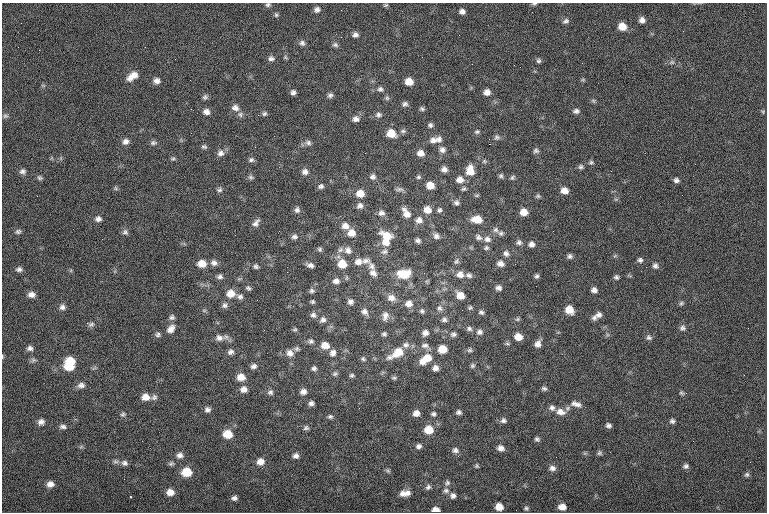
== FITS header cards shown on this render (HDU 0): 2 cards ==
NAXIS1  =                  765
NAXIS2  =                  510

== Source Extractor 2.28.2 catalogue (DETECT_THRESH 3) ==
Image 765 x 510 px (HDU 0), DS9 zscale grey, 1 PNG px = 1 image px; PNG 769 x 514 px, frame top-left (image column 1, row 510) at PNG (2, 3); no overlay
Background -0.801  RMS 8.1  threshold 24.3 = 3 sigma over >= 5 px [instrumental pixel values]
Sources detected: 276; all 276 listed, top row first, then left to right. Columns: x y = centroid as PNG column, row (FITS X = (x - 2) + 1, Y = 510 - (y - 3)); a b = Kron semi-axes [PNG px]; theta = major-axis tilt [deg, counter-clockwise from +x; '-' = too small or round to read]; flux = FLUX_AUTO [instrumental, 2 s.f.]
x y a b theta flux
534 4 7 4 7 820
268 5 7 5 3 1100
386 5 6 4 26 690
317 10 7 6 - 1700
462 11 6 6 - 2000
276 15 6 5 - 840
642 20 7 6 - 2500
566 21 8 6 23 1500
622 26 7 7 - 6800
683 31 3 2 - 640
355 35 6 6 - 1900
302 43 8 7 - 1600
335 45 8 6 -16 1300
145 47 2 2 - 500
39 50 2 2 - 1200
271 58 8 7 - 1700
539 61 6 5 - 1200
672 62 6 5 - 1100
132 76 13 7 36 5400
583 80 6 4 0 740
157 81 9 7 -3 2500
409 82 7 6 - 6100
380 89 8 7 - 1600
293 92 5 5 - 1600
487 92 7 6 - 3000
330 95 7 6 - 1500
205 97 7 6 - 1200
387 98 6 6 - 1000
593 101 6 5 - 880
405 104 7 6 - 1500
235 108 9 8 - 2700
191 109 3 2 - 510
422 109 6 5 - 1100
576 111 8 6 7 1700
206 112 8 7 - 2600
763 112 5 4 - 630
240 114 8 7 - 1400
264 114 7 6 - 1200
378 115 8 7 - 1800
5 116 7 6 - 1200
356 119 9 7 -6 2300
430 125 6 6 - 1300
403 131 8 5 0 1300
477 132 7 5 9 1100
391 133 9 8 - 8100
497 137 8 6 10 1400
438 139 9 8 - 2500
433 140 10 8 13 3100
126 142 8 7 - 2600
153 143 9 6 1 1400
308 143 9 7 -17 1800
489 144 2 2 - 3600
204 147 7 5 -3 1100
442 150 9 8 - 2400
536 151 7 6 - 1300
221 153 9 8 - 2500
420 153 8 7 - 3800
173 159 6 5 - 860
251 160 7 6 - 1300
484 161 6 5 - 840
591 162 7 5 6 1100
581 167 7 6 - 1200
444 169 6 6 - 2400
470 170 11 9 90 7400
23 171 8 7 - 1700
305 172 8 7 - 2300
501 176 6 6 - 1100
250 177 7 5 -31 1200
373 177 8 7 - 1800
418 177 6 5 - 920
512 177 7 5 51 1000
40 178 8 6 -31 1100
460 180 9 8 - 4000
676 180 6 5 - 1600
430 185 7 6 - 6000
321 186 7 6 - 1400
116 188 7 5 -61 830
399 189 12 5 -3 1500
463 189 6 4 28 910
219 190 7 6 - 1300
564 190 7 6 - 4600
360 193 9 8 - 5700
538 196 7 5 14 940
456 203 7 6 - 1600
360 206 8 8 - 2100
297 210 8 7 - 1700
427 210 9 8 - 5000
439 210 6 6 - 1200
524 212 7 6 - 5600
381 213 8 7 - 2300
406 213 14 8 -60 4900
98 219 8 7 - 2100
477 219 10 6 -5 7600
419 220 10 9 - 3300
256 223 10 6 47 2200
345 226 10 7 -12 3500
496 230 7 7 - 1600
18 231 8 6 14 1300
125 232 9 7 -42 1500
351 233 8 8 - 4900
501 233 7 6 - 1200
235 235 2 2 - 1200
387 236 14 9 -25 8300
436 236 8 7 - 2100
294 237 8 6 7 1600
479 237 9 7 -27 1800
487 239 9 7 -19 2300
418 241 6 5 - 1600
386 242 10 8 1 4700
519 242 7 7 - 1500
531 244 7 6 - 2100
486 248 7 5 28 1000
320 249 5 5 - 970
340 250 8 6 31 1700
348 250 9 9 - 2700
384 252 9 7 13 1900
506 253 8 7 - 1900
357 256 3 2 - 1100
570 256 7 6 - 1400
640 260 6 6 - 1400
366 261 12 7 5 2700
456 261 9 6 63 1200
358 262 9 8 - 3300
202 263 9 7 2 6000
214 263 9 7 -25 2300
342 264 8 8 - 8400
500 264 7 6 - 2600
515 264 2 2 - 1900
310 265 8 5 -15 2100
256 266 6 5 - 1200
372 266 12 8 -66 2700
655 266 8 6 -36 1700
646 267 2 2 - 1000
19 269 7 6 - 1700
287 272 2 2 - 3700
373 273 11 8 -38 2900
403 274 13 9 5 13000
460 274 9 8 - 3500
469 275 8 6 -22 1600
537 276 6 5 - 1200
220 277 7 6 - 1600
616 277 5 5 - 1200
336 281 8 6 3 2400
248 288 7 5 -35 1100
498 288 7 6 - 1800
594 290 6 5 - 2100
312 291 7 6 - 1300
231 293 10 9 - 5600
31 295 8 6 -5 2700
460 296 8 7 - 6600
240 297 8 6 -15 1700
391 298 11 9 -10 3600
257 300 2 2 - 250
313 302 5 4 - 860
350 302 7 6 - 1900
681 303 6 5 - 960
409 304 9 8 - 3500
225 305 8 7 - 1700
62 307 8 7 - 1900
440 308 9 7 -69 1900
470 308 7 5 48 870
204 310 6 4 0 760
569 310 8 7 - 6700
422 311 7 5 -53 1200
364 312 9 7 -38 2300
481 312 7 6 - 1300
313 315 8 7 - 1700
599 315 8 7 - 2000
385 316 12 8 81 3000
172 317 7 7 - 1500
594 317 8 7 - 1700
444 319 7 6 - 1500
517 319 6 5 - 870
323 320 9 7 35 2000
91 324 9 6 19 1500
682 328 8 7 - 1700
171 329 11 8 50 3600
295 329 6 4 6 740
469 329 7 7 - 1500
479 332 9 8 - 2200
425 333 8 7 - 2400
384 334 6 5 - 1100
453 334 7 6 - 1500
158 335 7 6 - 1400
518 337 7 7 - 5600
649 337 7 7 - 1500
219 338 11 9 -6 3200
311 341 7 6 - 1400
507 344 7 4 -9 830
538 344 8 6 60 3100
325 345 8 7 - 5600
406 345 9 8 - 2400
425 346 11 7 -6 2200
30 348 7 6 - 1800
297 349 7 6 - 1100
442 349 7 6 - 8600
470 350 7 6 - 1200
231 352 8 7 - 1900
290 353 9 8 - 3200
333 353 10 8 71 2500
397 353 20 9 31 11000
2 356 6 3 -89 520
363 359 7 5 -32 1100
426 359 16 8 35 9200
33 360 7 6 - 1200
70 361 9 7 -4 12000
69 366 10 7 -3 11000
253 366 8 6 15 1800
472 366 7 6 - 1100
314 368 6 5 - 1300
435 368 7 7 - 2500
335 374 7 6 - 1100
352 375 6 6 - 1100
241 377 9 7 -10 5600
394 378 8 4 -5 930
81 385 10 7 11 2400
544 388 6 5 - 1200
244 389 8 8 - 3400
270 392 7 7 - 1600
303 392 7 6 - 2400
681 393 7 5 -39 890
686 393 3 2 - 940
145 397 10 8 -5 4800
154 397 8 7 - 1600
311 403 6 5 - 1700
576 404 14 7 -14 3100
552 408 8 7 - 1900
207 410 7 7 - 1900
459 412 6 5 - 1400
560 412 12 8 -16 4300
416 413 7 7 - 3300
123 414 8 7 - 1200
433 414 7 6 - 1300
330 416 7 6 - 1200
503 420 7 7 - 1600
672 421 6 6 - 1300
41 422 8 7 - 2200
39 425 3 3 - 770
608 425 6 5 - 1500
63 427 9 6 -3 1800
306 428 7 6 - 1300
429 430 8 7 - 9700
228 434 9 7 -8 10000
537 439 6 5 - 1200
693 441 2 2 - 1500
419 446 7 6 - 1700
81 447 6 4 19 770
501 448 7 6 - 2500
455 450 8 7 - 1800
599 453 6 6 - 1000
180 455 8 7 - 2300
296 456 7 6 - 2000
115 461 9 5 -6 1400
260 461 9 7 10 4200
124 463 8 7 - 1900
171 464 8 5 15 1100
477 466 5 4 - 730
686 466 6 5 - 1400
552 468 8 7 - 2100
388 471 7 4 -31 900
187 472 8 7 - 13000
747 474 6 6 - 1100
124 479 2 2 - 320
447 483 7 6 - 1300
50 484 8 7 - 3200
428 487 8 5 45 1300
446 490 8 6 0 1500
170 492 7 6 - 3900
405 493 10 5 7 3800
453 496 6 6 - 1700
130 497 3 2 - 380
234 498 5 4 - 1500
499 507 6 6 - 6100
562 507 7 5 -4 3800
526 508 5 5 - 930
436 510 6 5 - 4200
At the frame edge (FLAGS 8, measured only in part): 4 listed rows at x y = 534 4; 268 5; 2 356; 436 510